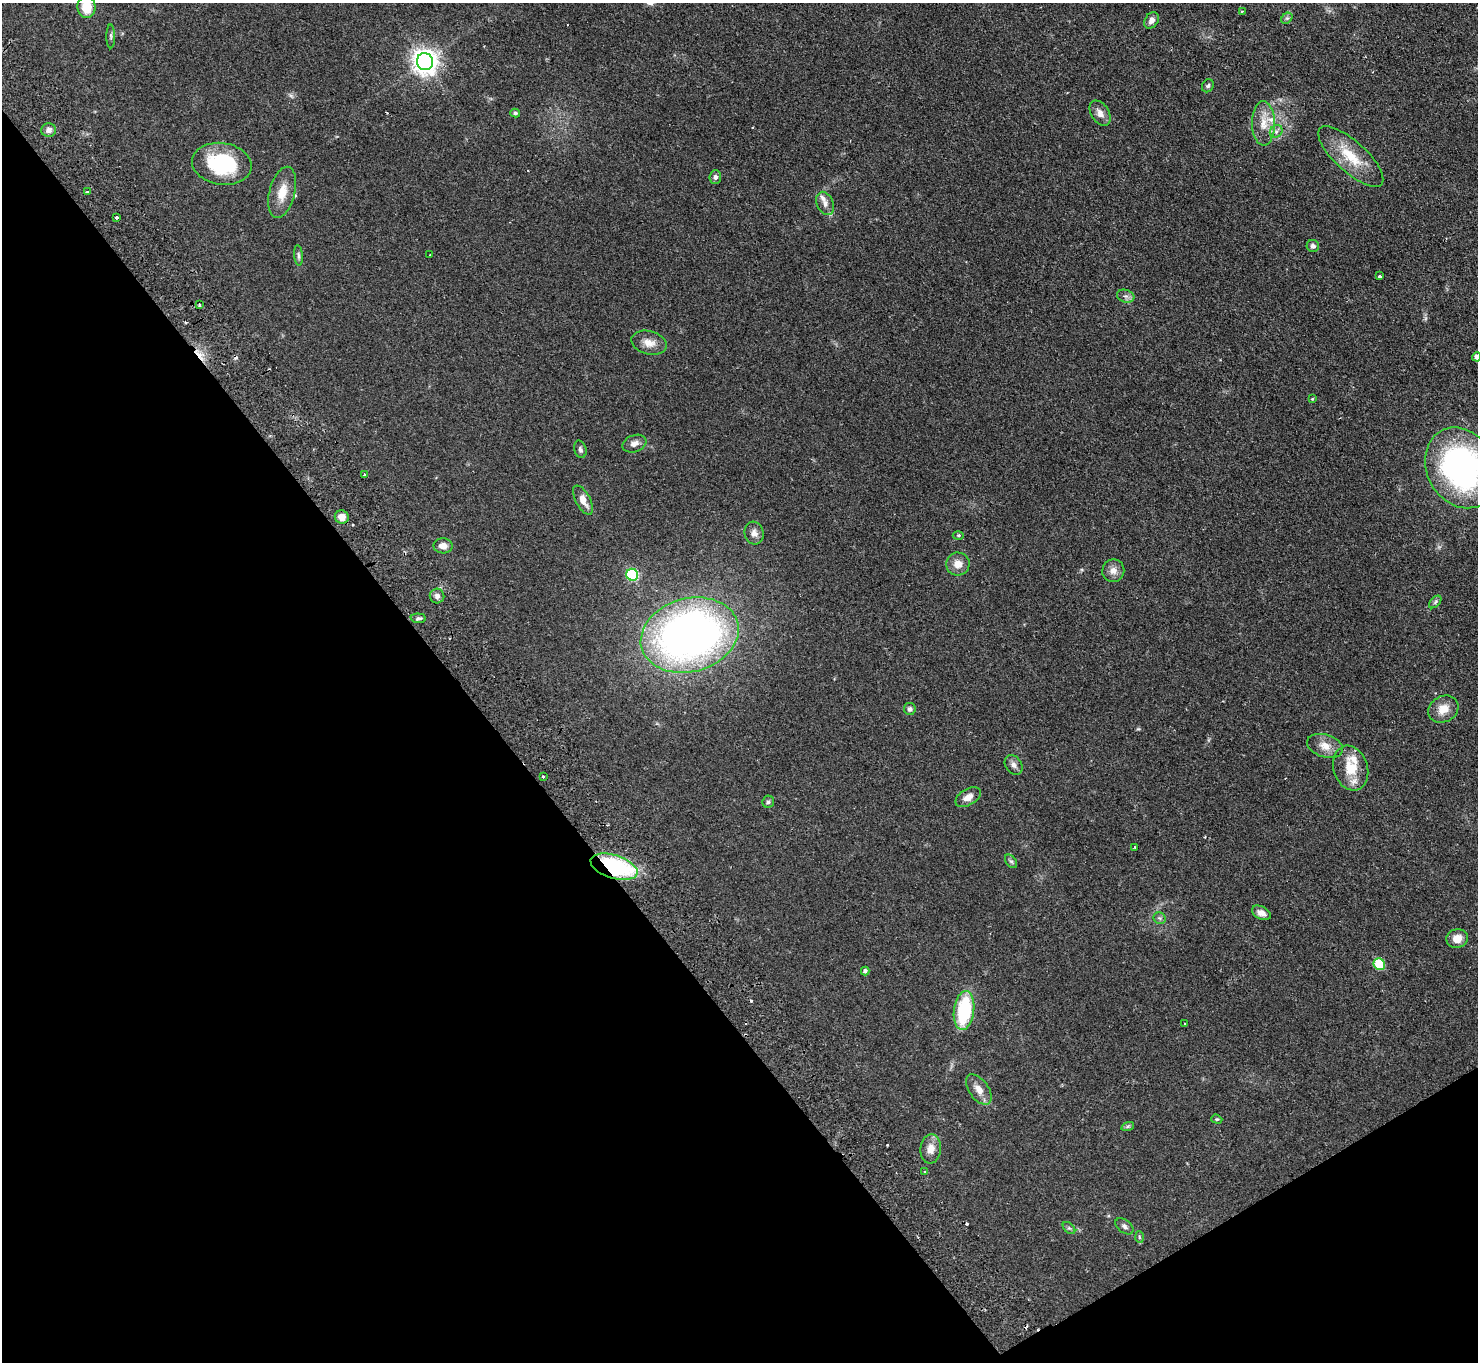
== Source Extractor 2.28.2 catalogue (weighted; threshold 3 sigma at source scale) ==
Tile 14 of 4 x 4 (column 2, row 4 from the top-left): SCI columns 1526-3001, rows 336-1695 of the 6002 x 5970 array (HDU 1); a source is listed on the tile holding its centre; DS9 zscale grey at full resolution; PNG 1480 x 1364 px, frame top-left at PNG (2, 3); each listed source drawn as its Kron ellipse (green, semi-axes under 4 px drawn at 4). Shown black and unused: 35% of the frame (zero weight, under 2 of 3 exposures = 3% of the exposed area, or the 3 px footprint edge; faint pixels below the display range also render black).
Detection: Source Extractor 2.28.2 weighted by HDU 2 'WHT'; one run over the whole footprint, this tile lists its part. Background 0.0872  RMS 0.0064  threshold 0.0289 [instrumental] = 3 sigma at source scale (4.5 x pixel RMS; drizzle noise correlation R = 1.50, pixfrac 1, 0.05/0.05 arcsec/px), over >= 5 px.
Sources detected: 80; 6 cosmic-ray / hot-pixel residue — neither listed nor drawn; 4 inside a brighter listed object's ellipse — not listed separately; the other 70 listed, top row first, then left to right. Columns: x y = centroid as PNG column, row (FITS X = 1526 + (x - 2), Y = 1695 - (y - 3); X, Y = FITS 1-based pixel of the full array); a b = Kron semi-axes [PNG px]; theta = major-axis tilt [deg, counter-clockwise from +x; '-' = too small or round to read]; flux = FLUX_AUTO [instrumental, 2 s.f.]
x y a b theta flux
87 7 11 9 -81 13
1242 11 3 2 - 0.64
1287 18 6 5 - 1.1
1152 20 9 6 58 3.3
111 36 12 4 -89 1.3
425 62 8 8 - 570
1208 86 7 5 56 1.3
515 113 5 4 - 1
1100 113 14 9 -58 4.3
1264 123 22 11 -90 9.2
49 130 7 7 - 3
1276 131 7 5 43 1.8
1351 157 41 15 -42 20
222 164 30 21 -8 46
715 177 7 6 - 1.9
88 192 3 3 - 2.7
282 192 26 13 75 11
825 203 12 8 -66 3.4
116 218 3 2 - 1.2
1313 246 6 6 - 1.8
298 255 10 4 -85 1.3
430 255 3 3 - 1.2
1379 276 4 3 - 1.7
1126 296 9 6 -17 2.2
199 305 3 2 - 0.68
649 343 18 11 -15 6.5
1477 357 4 4 - 3.1
1312 399 3 3 - 0.58
634 444 12 8 21 3.6
580 449 9 6 -74 1.6
1461 468 42 34 -61 170
364 475 3 3 - 1.4
583 500 16 7 -62 6
342 517 7 6 - 6.2
754 533 11 9 -74 3.7
958 535 5 3 - 0.68
443 546 9 7 -1 4.1
958 564 12 11 - 6
1113 571 11 11 - 4.4
632 575 6 6 - 56
437 596 7 7 - 2.5
1435 602 7 4 46 1.2
418 618 8 5 -4 1.5
690 635 50 36 15 350
910 709 6 6 - 1.6
1443 709 16 13 29 7.9
1325 746 18 11 -18 7
1014 765 11 8 -55 2.8
1351 768 23 17 -72 16
543 777 3 3 - 1.9
968 797 14 8 30 5.1
768 802 6 5 - 1.3
1135 847 3 2 - 0.61
1011 861 7 5 -52 1.2
614 867 24 11 -17 72
1261 913 10 6 -28 3.9
1160 918 6 5 - 1.3
1457 939 11 9 13 6.2
1379 964 6 5 - 33
865 971 4 4 - 1.3
964 1010 19 10 82 44
1185 1024 3 2 - 0.71
979 1089 17 9 -54 5.6
1217 1119 5 4 - 0.76
1128 1126 6 4 19 1.1
931 1149 14 10 83 6.2
925 1172 3 2 - 1.8
1124 1226 10 6 -38 2
1069 1228 7 4 -44 1.1
1139 1237 6 4 -88 0.8
Overlapping masked pixels (flux is a lower limit): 1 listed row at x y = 614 867
Isophote crosses this tile's border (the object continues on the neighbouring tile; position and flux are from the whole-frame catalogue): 3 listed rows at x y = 87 7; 1477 357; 1461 468